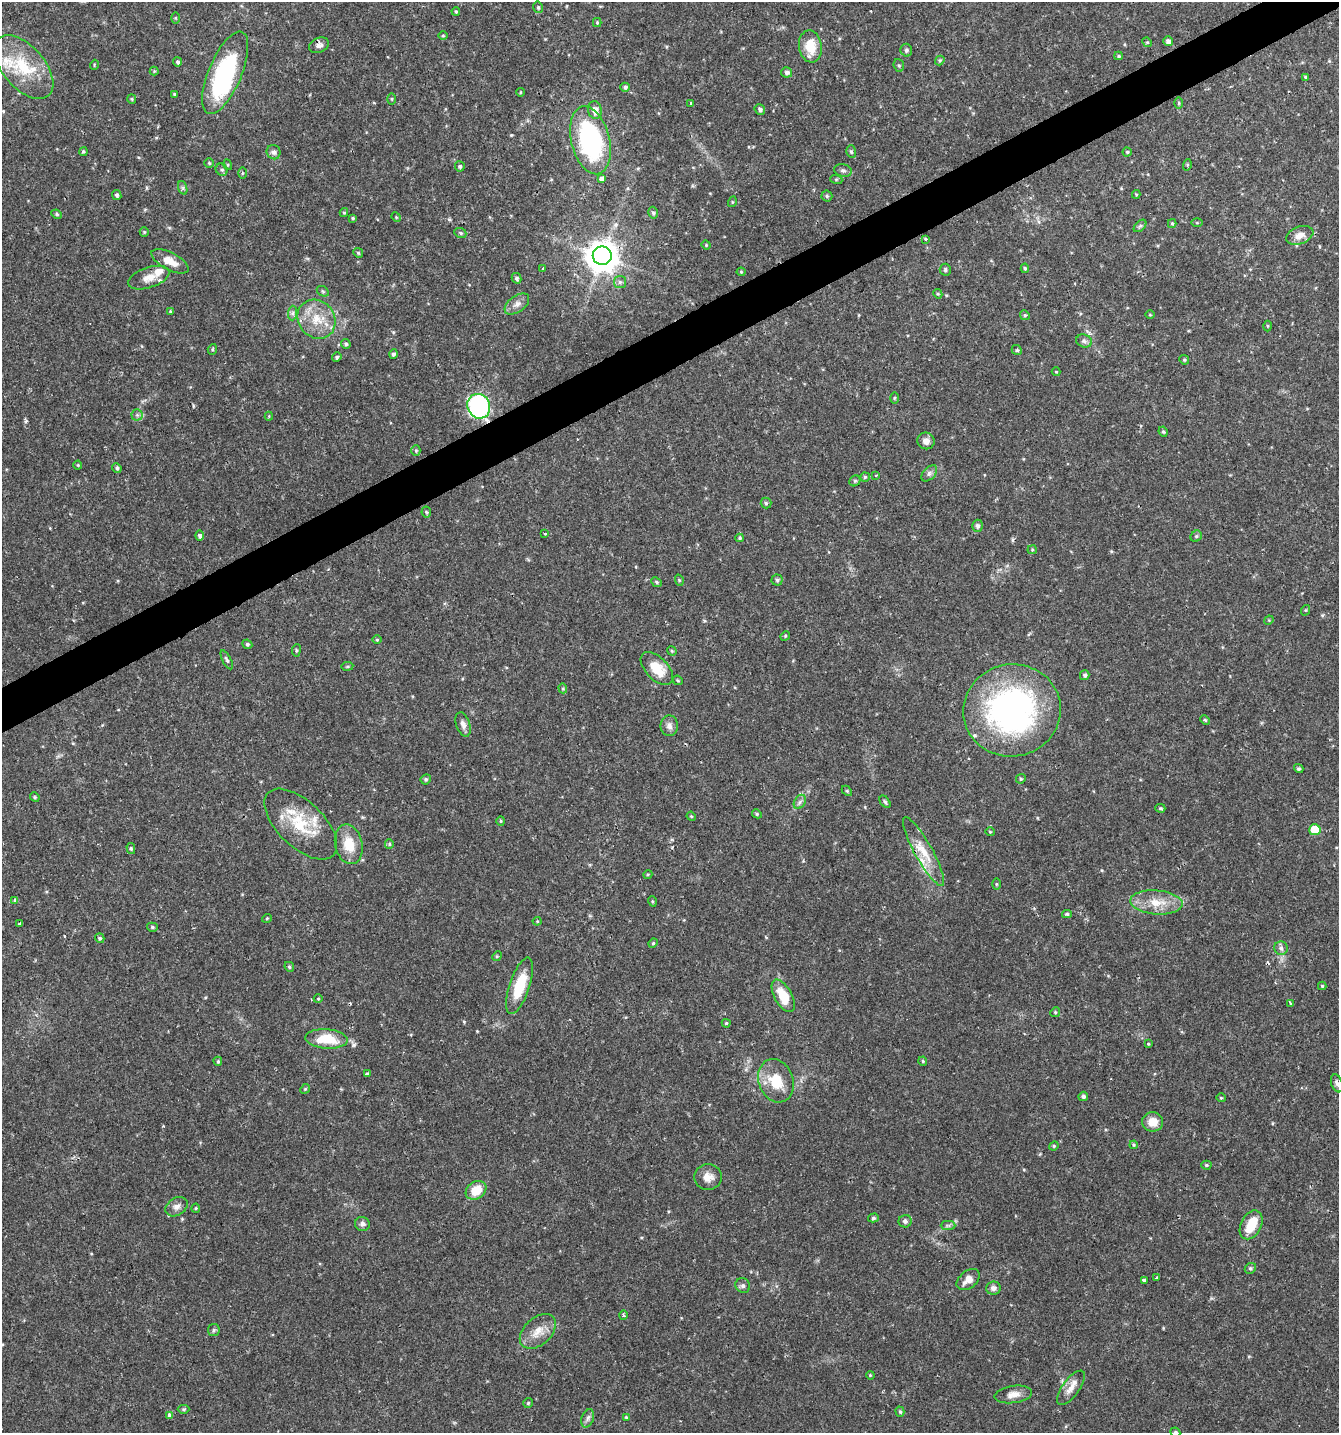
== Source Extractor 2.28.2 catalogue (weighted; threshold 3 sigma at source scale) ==
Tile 10 of 4 x 4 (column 2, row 3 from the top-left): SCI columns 1496-2832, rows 1432-2862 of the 5606 x 5728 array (HDU 1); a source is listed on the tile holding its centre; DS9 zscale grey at full resolution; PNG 1341 x 1435 px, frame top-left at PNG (2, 2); each listed source drawn as its Kron ellipse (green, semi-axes under 4 px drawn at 4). Shown black and unused: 3% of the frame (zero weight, under 2 of 3 exposures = <1% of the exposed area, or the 3 px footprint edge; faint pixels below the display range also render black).
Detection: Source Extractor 2.28.2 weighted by HDU 2 'WHT'; one run over the whole footprint, this tile lists its part. Background 0.0336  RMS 0.0032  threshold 0.0143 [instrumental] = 3 sigma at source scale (4.5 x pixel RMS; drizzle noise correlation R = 1.50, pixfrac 1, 0.0396/0.0396 arcsec/px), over >= 5 px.
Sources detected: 228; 2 inside a brighter object's white glare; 7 cosmic-ray / hot-pixel residue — neither listed nor drawn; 8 inside a brighter listed object's ellipse — not listed separately; the other 211 listed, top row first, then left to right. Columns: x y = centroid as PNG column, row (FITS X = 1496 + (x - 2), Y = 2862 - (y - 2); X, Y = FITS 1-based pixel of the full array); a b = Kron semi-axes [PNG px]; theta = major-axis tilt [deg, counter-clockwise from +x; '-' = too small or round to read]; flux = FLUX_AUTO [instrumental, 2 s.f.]
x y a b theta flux
538 7 6 4 -77 0.51
456 11 4 3 - 0.4
175 18 5 3 - 0.3
597 23 4 4 - 0.38
443 36 5 3 - 0.32
1168 41 5 4 - 1.2
1147 42 5 4 - 0.39
319 45 10 7 22 1.3
810 46 16 11 -81 7.1
906 50 6 6 - 0.77
1119 56 4 4 - 0.41
940 60 5 4 - 0.43
178 62 4 4 - 0.61
94 65 5 3 - 0.27
899 65 6 5 - 0.54
24 67 38 21 -49 15
154 71 4 4 - 0.31
787 72 5 5 - 1
225 73 44 16 67 42
1306 77 4 4 - 0.35
625 87 5 4 - 0.63
520 92 4 3 - 0.25
174 94 4 4 - 0.39
132 99 5 4 - 0.37
392 99 5 3 - 0.36
691 103 3 3 - 0.73
1179 103 6 4 -89 0.38
760 109 5 5 - 0.84
595 110 9 6 -79 2.8
590 140 34 19 -76 43
851 151 6 4 -73 0.54
83 152 4 4 - 0.48
274 152 7 6 - 0.98
1127 152 4 4 - 0.42
209 163 4 4 - 0.4
228 165 5 3 - 0.33
1187 165 6 3 72 0.38
460 166 5 5 - 0.64
222 170 6 5 - 0.62
843 170 9 6 -14 0.88
242 173 5 3 - 0.37
601 178 4 3 - 1.9
836 179 6 4 -18 0.4
183 188 7 4 -72 0.6
1136 194 4 4 - 0.36
117 195 5 4 - 0.69
827 196 5 5 - 0.54
732 202 5 3 - 0.29
344 213 4 4 - 0.39
653 213 6 4 -74 0.61
57 214 5 4 - 0.47
396 217 5 4 - 0.31
353 218 4 4 - 0.41
1172 223 4 4 - 0.42
1197 223 6 4 0 0.35
1140 226 7 4 44 0.58
144 232 5 4 - 0.38
460 233 6 4 -22 0.51
1300 235 14 8 21 2.6
926 239 3 3 - 1.8
706 245 4 4 - 0.33
358 253 5 4 - 0.44
602 256 9 9 - 590
170 261 20 9 -27 4.1
1025 268 5 4 - 0.53
543 269 3 3 - 0.95
945 270 6 5 - 0.63
741 272 4 4 - 0.31
149 278 21 10 18 3.2
517 278 5 4 - 0.73
620 282 6 6 - 0.81
323 291 6 4 -31 0.5
938 294 5 4 - 0.34
517 304 14 8 36 2
170 311 4 3 - 0.26
293 313 7 4 89 0.72
1025 315 5 4 - 0.44
1150 315 4 3 - 0.28
316 319 20 18 -51 8.1
1268 326 5 3 - 0.34
1084 341 8 6 -16 0.94
346 344 5 4 - 0.62
212 349 5 4 - 0.44
1017 350 5 4 - 0.48
393 354 4 4 - 0.75
337 357 5 4 - 0.59
1184 360 5 4 - 0.46
1056 372 4 4 - 0.29
894 398 5 4 - 0.39
479 406 12 11 - 54
137 415 5 5 - 0.68
269 416 4 4 - 0.34
1163 432 5 4 - 0.47
926 441 8 8 - 2
416 451 5 4 - 0.4
78 465 4 4 - 0.31
117 468 5 4 - 0.68
929 473 10 6 46 0.98
876 475 3 3 - 0.35
865 477 5 4 - 0.5
855 481 6 5 - 0.55
766 503 5 5 - 0.54
426 512 5 5 - 0.42
977 526 6 5 - 0.84
545 534 3 3 - 1.1
200 536 5 4 - 0.88
1196 536 6 5 - 0.57
740 538 4 4 - 0.43
1032 550 4 4 - 0.35
679 580 6 3 -73 0.34
777 580 5 5 - 0.56
657 582 6 4 -43 0.47
1306 610 5 3 - 0.28
1269 620 5 4 - 0.34
785 636 5 4 - 0.35
377 640 4 4 - 0.31
247 644 5 4 - 0.55
296 650 6 3 83 0.44
672 651 5 4 - 0.36
227 660 10 4 -62 0.67
347 666 6 3 8 0.36
657 669 20 11 -46 7.1
1085 675 5 5 - 0.7
678 680 5 4 - 0.4
563 688 5 4 - 0.4
1012 710 49 46 13 85
1205 720 5 3 - 0.39
463 724 12 7 -71 1.5
669 726 10 8 -90 1.5
1299 769 5 4 - 0.59
426 779 5 4 - 0.52
1021 779 5 4 - 0.43
847 791 6 4 -45 0.36
35 797 5 4 - 0.4
800 802 7 5 59 0.91
885 802 7 4 -54 0.52
1160 808 5 4 - 0.46
757 814 5 4 - 0.44
691 816 5 3 - 0.31
501 821 5 4 - 0.38
301 824 45 23 -44 15
1315 830 6 5 - 9.5
990 832 4 4 - 0.32
349 844 20 13 -77 7.1
389 844 5 4 - 0.4
131 849 5 4 - 0.46
923 851 39 9 -61 6.7
648 874 5 3 - 0.32
996 884 5 4 - 0.36
15 900 3 3 - 1.3
652 901 5 3 - 0.31
1156 902 26 12 -4 6.6
1067 914 5 4 - 0.47
267 918 5 3 - 0.26
537 921 4 4 - 0.33
20 924 3 3 - 2.6
152 927 5 4 - 0.47
100 938 5 4 - 0.6
653 943 5 4 - 0.39
1281 948 7 6 - 0.98
497 956 5 4 - 0.35
289 967 5 4 - 0.48
520 986 29 10 72 11
1322 986 4 4 - 0.39
783 996 18 9 -61 8
318 999 4 4 - 0.33
1291 1004 3 3 - 0.56
1055 1012 5 4 - 0.42
726 1023 4 4 - 0.43
326 1039 21 9 -4 9.5
1148 1044 3 3 - 0.7
218 1061 4 3 - 0.37
923 1061 4 4 - 0.4
367 1074 4 3 - 0.85
776 1081 22 17 -69 8.9
1337 1083 9 5 -71 1
305 1089 5 4 - 0.39
1083 1096 5 4 - 0.75
1221 1098 4 4 - 0.33
1153 1122 10 9 - 4.1
1134 1145 4 4 - 0.35
1054 1146 5 4 - 0.37
1206 1165 5 4 - 0.47
708 1177 14 12 4 2.8
476 1190 11 8 34 6.4
177 1207 12 8 31 1.7
196 1208 4 4 - 0.39
873 1218 5 4 - 0.58
905 1221 6 6 - 0.93
362 1224 7 7 - 1.1
948 1225 7 4 1 0.72
1251 1225 15 10 63 7.5
1250 1268 6 5 - 0.55
1156 1278 2 2 - 0.3
968 1280 13 8 39 2.8
1144 1280 4 3 - 3.6
743 1286 8 7 - 0.89
993 1288 7 6 - 1.2
624 1315 5 3 - 0.47
214 1330 6 5 - 0.55
538 1331 21 13 43 4.6
870 1375 4 3 - 0.29
1071 1388 20 8 54 2.8
1013 1394 19 8 8 2.7
528 1403 5 5 - 0.44
184 1409 6 4 0 0.54
900 1412 5 4 - 0.45
170 1415 4 3 - 4
626 1417 4 4 - 0.37
588 1418 9 6 71 1
1175 1432 5 4 - 0.59
Overlapping masked pixels (flux is a lower limit): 3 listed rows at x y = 319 45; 602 256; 479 406
Isophote crosses this tile's border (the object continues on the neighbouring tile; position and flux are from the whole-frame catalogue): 1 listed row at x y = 1175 1432